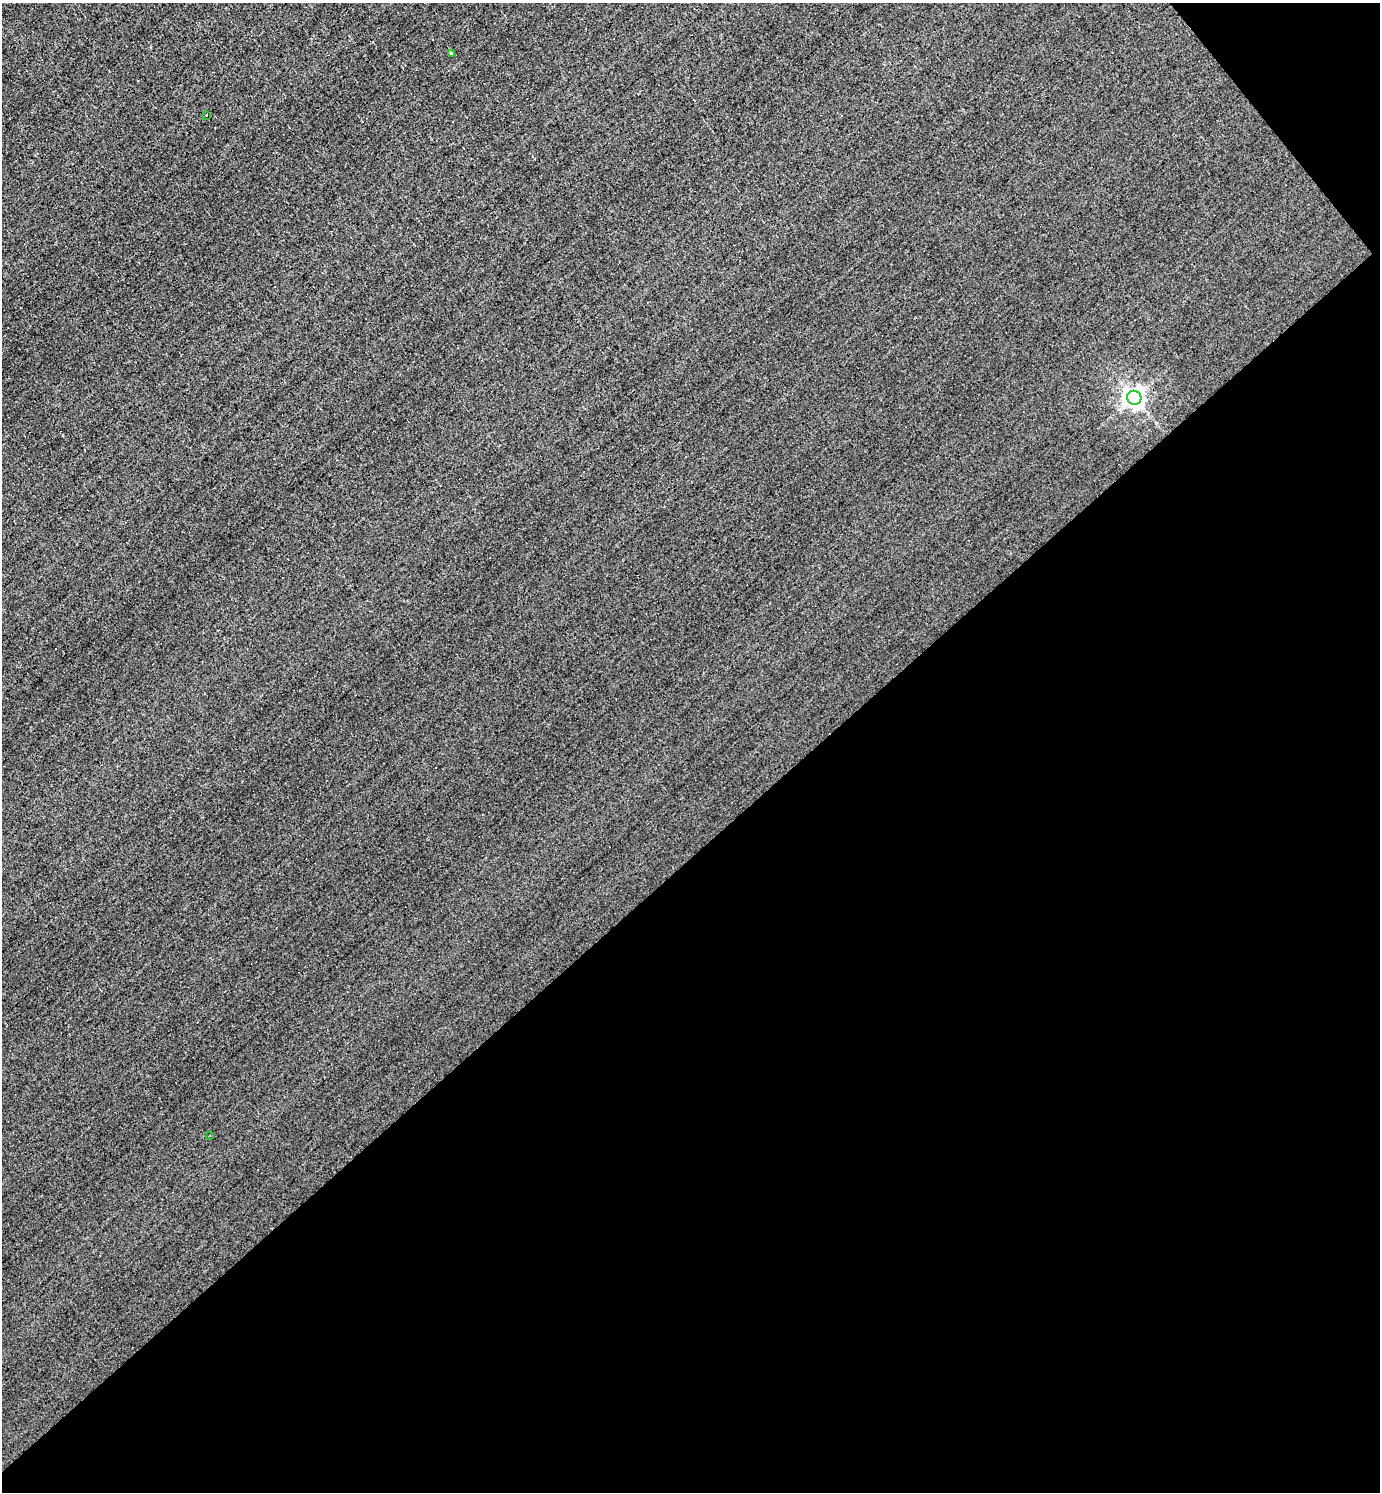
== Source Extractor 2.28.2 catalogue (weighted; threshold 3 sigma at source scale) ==
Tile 12 of 4 x 4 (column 4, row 3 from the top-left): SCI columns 4427-5804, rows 1491-2980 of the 5954 x 5959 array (HDU 1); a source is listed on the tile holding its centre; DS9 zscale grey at full resolution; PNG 1382 x 1494 px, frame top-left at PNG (2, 3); each listed source drawn as its Kron ellipse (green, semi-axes under 4 px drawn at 4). Shown black and unused: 44% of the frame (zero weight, under 3 of 4 exposures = <1% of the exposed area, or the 3 px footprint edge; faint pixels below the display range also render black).
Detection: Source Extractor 2.28.2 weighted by HDU 2 'WHT'; one run over the whole footprint, this tile lists its part. Background -0.00765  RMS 0.049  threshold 0.22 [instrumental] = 3 sigma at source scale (4.5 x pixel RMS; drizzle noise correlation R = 1.50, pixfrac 1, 0.05/0.05 arcsec/px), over >= 5 px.
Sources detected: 5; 1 cosmic-ray / hot-pixel residue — neither listed nor drawn; the other 4 listed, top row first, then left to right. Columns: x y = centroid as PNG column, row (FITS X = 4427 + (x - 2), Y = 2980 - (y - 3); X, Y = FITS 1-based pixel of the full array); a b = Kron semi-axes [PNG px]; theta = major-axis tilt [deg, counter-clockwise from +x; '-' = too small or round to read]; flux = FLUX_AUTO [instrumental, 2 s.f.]
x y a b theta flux
451 54 3 3 - 9
206 115 3 2 - 8.3
1134 398 7 7 - 3100
210 1135 3 2 - 3.2